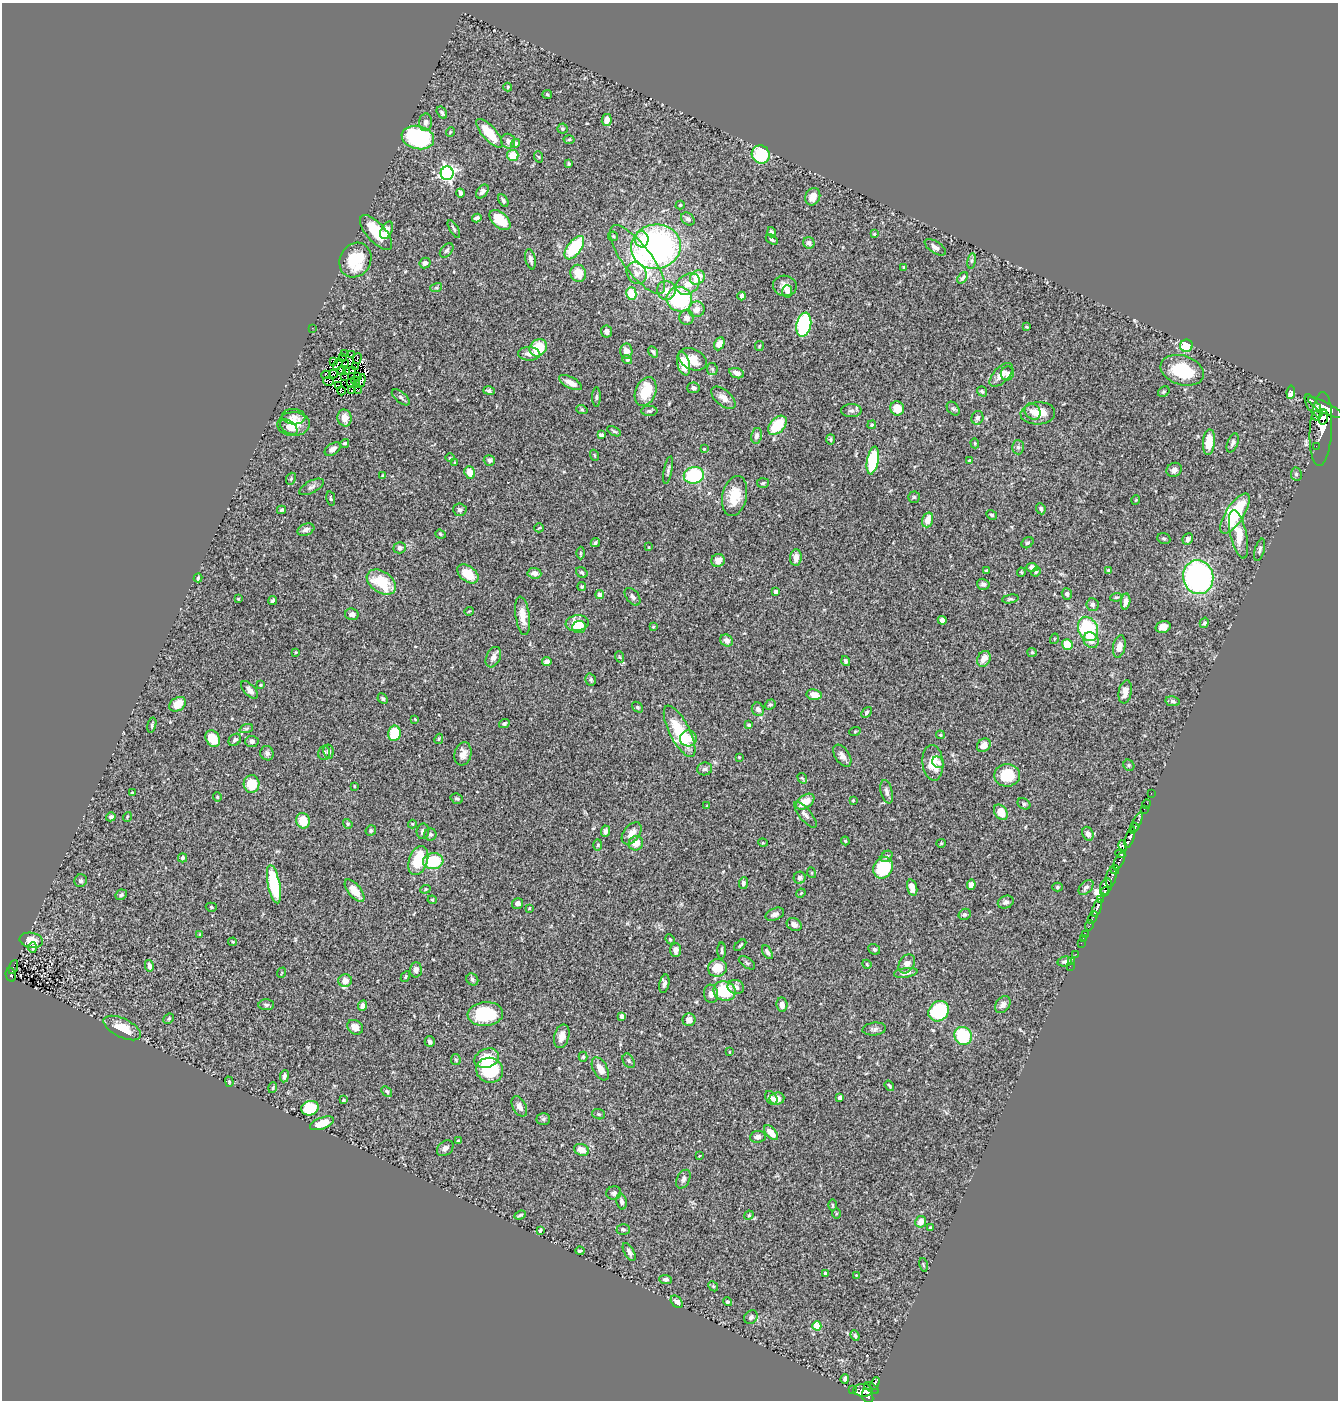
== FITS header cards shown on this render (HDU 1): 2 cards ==
NAXIS1  =                 1336
NAXIS2  =                 1398

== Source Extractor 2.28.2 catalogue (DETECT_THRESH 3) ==
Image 1336 x 1398 px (HDU 1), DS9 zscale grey, 1 PNG px = 1 image px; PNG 1340 x 1402 px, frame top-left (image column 1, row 1398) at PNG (2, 3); each listed source drawn as its Kron ellipse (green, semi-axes under 4 px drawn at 4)
Background 0.689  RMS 0.025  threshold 0.0748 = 3 sigma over >= 5 px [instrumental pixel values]
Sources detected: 444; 4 with non-positive FLUX_AUTO (blend fragments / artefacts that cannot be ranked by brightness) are neither listed nor drawn; the other 440 listed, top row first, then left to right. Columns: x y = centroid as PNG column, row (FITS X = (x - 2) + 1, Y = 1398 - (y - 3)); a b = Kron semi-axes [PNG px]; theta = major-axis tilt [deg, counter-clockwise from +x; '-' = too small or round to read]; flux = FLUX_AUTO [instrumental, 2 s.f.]
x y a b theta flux
508 87 4 4 - 1.8
547 94 5 4 - 1.9
442 113 7 4 -59 3.8
607 120 6 5 - 12
425 122 9 6 86 7.4
562 129 5 5 - 2.7
450 132 5 3 - 1.4
489 133 18 6 -48 44
418 138 16 11 -12 200
569 140 5 3 - 1.7
508 141 7 7 - 6.8
516 143 5 4 - 3.1
761 154 9 8 - 83
513 155 6 5 - 27
539 157 6 3 -70 1.8
569 164 4 3 - 2
447 173 6 6 - 440
482 191 8 5 51 6.1
460 193 4 3 - 4.1
813 197 9 7 68 16
503 200 7 4 -59 3.8
680 205 4 4 - 1.9
477 218 5 4 - 4.1
688 219 7 5 -41 5.3
500 220 12 7 -42 34
454 229 10 4 -60 3.8
387 230 9 5 64 11
376 232 22 9 -48 51
771 232 5 4 - 3.7
874 234 3 3 - 1.6
613 236 5 4 - 2.2
642 239 8 7 - 18
772 240 6 4 -33 3.1
809 243 6 5 - 5.8
656 247 25 22 12 510
935 247 12 6 -33 7
574 248 13 7 53 89
447 250 8 5 49 4
531 259 10 5 -78 6
355 260 18 15 60 63
637 260 42 14 -53 100
972 261 8 4 81 3.4
425 263 5 5 - 5.4
904 267 3 3 - 2.4
578 273 8 7 - 26
636 273 11 9 -60 11
697 277 8 6 41 34
963 278 6 3 52 3.5
688 284 13 9 33 20
785 286 12 10 -12 13
436 288 6 4 17 2.4
666 290 9 9 - 18
787 291 6 5 - 9.6
631 293 6 5 - 34
742 296 4 4 - 5.6
679 299 13 12 - 150
697 309 8 7 - 12
687 318 7 7 - 9
804 325 12 7 78 170
1027 327 3 2 - 1.5
312 328 2 2 - 5.7
607 332 6 5 - 7.3
719 344 7 5 63 11
759 346 5 4 - 1.9
1186 346 6 6 - 57
538 348 9 8 - 55
626 351 7 6 - 11
653 352 6 4 -58 3.2
344 353 4 2 - 0.31
529 354 11 6 -2 9.2
351 355 3 2 - 2.1
342 358 3 2 - 1.8
357 358 5 2 - 1.1
693 359 15 10 -25 24
627 360 5 4 - 2.3
334 361 3 2 - 1.5
346 363 2 2 - 1.5
338 364 6 2 56 1.4
683 364 12 6 -76 33
355 367 4 2 - 0.16
712 369 6 5 - 3
342 370 3 2 - 1.8
1182 370 22 14 -18 76
352 371 3 2 - 2.2
347 372 4 2 - 0.89
737 373 7 5 -19 10
1007 373 7 6 - 6.6
333 374 4 2 - 2.1
326 375 5 3 - 1.5
1001 375 15 7 47 16
345 376 3 2 - 1.9
358 377 2 2 - 1
328 381 5 2 - 0.17
355 381 5 2 - 2.2
361 381 7 2 74 2.9
351 382 2 2 - 1.6
570 383 13 5 -27 13
338 385 4 2 - 1.4
693 388 6 5 - 5.1
358 390 2 2 - 1.8
341 391 4 2 - 0.29
352 391 2 2 - 0.98
489 391 6 4 -14 3.5
646 391 15 10 68 50
982 391 5 4 - 2.6
1164 392 6 4 34 2.3
1291 392 7 4 83 16
401 397 11 5 -39 4
596 397 10 4 89 2.6
723 398 14 7 -41 11
1313 406 13 5 -56 820
897 408 7 6 - 25
1325 408 19 5 -28 3700
953 409 8 5 -48 3
582 410 6 3 -19 1.8
649 411 8 5 -1 3.1
851 411 10 6 1 5.4
1032 412 8 7 - 8.9
1038 413 17 11 4 29
1316 416 4 3 - 280
294 417 11 7 -3 9.4
1323 417 7 5 82 1700
345 418 8 7 - 16
977 418 7 6 - 6
294 424 16 12 2 33
777 425 11 7 47 54
872 425 4 4 - 2.3
289 427 10 6 -36 9.8
1321 429 37 11 86 5200
614 431 7 4 -29 2.6
601 435 4 4 - 5.6
757 436 8 5 77 6.4
830 439 5 4 - 2.5
1209 442 13 6 85 32
345 443 5 4 - 3.1
975 443 5 4 - 2
1233 443 10 5 69 4.9
1316 446 2 2 - 8.9
1018 447 7 6 - 4.2
333 449 9 5 35 8.7
704 449 4 3 - 1.4
594 455 5 3 - 1.5
450 458 4 3 - 1.5
489 460 5 5 - 4.2
873 460 14 5 80 110
970 460 3 3 - 1.4
455 463 4 3 - 1.7
668 470 14 4 78 4.3
1174 470 8 6 31 6.9
470 472 6 5 - 19
1296 474 6 5 - 4
383 475 4 4 - 1.3
694 475 10 8 8 100
291 479 6 4 68 2.5
763 483 6 5 - 2.5
311 487 13 6 28 5.8
735 496 20 12 78 37
914 497 5 5 - 2.5
331 498 7 3 -79 2.4
1136 500 5 3 - 1.2
1041 509 6 4 -67 4.9
281 510 4 3 - 2.3
460 510 6 6 - 4.6
1235 513 23 9 57 110
992 515 6 4 -30 3
928 520 7 5 73 16
539 528 4 2 - 1.4
306 530 9 5 21 6.4
440 534 5 4 - 2.5
1238 534 25 8 -77 33
1164 539 7 5 -23 3.6
1188 539 6 5 - 5.4
595 543 5 4 - 2.4
1028 543 6 5 - 3.4
649 547 3 2 - 1.1
400 548 6 5 - 5.5
1260 550 11 5 74 4.2
580 553 6 4 -89 1.9
796 558 8 5 84 13
718 560 7 6 - 12
1032 567 5 4 - 8.3
986 570 4 3 - 2.2
1109 570 4 3 - 2.4
582 572 6 5 - 2.7
1021 572 4 4 - 2
1036 572 5 4 - 2.1
534 573 7 5 -4 7.9
468 574 12 7 -37 35
1198 577 17 15 -81 350
198 578 4 3 - 2.7
381 582 16 10 -34 65
983 584 6 5 - 5.3
582 586 4 4 - 2.2
776 592 4 3 - 7.2
600 594 4 4 - 13
1067 594 6 5 - 4
633 597 10 6 -51 5.1
1116 597 6 4 6 2.5
238 599 4 4 - 1.2
1010 599 8 4 9 2.9
273 600 4 3 - 3.4
1126 602 8 4 83 8.5
1092 605 6 6 - 5
469 611 4 3 - 1.3
352 614 7 5 -14 6.3
522 616 19 7 -82 19
942 620 4 4 - 8.3
577 623 11 8 8 33
1204 623 5 4 - 3.3
579 627 7 6 - 14
653 627 4 4 - 1.7
1163 627 8 6 16 10
1088 629 12 9 -64 110
1054 639 5 3 - 1.6
727 640 6 5 - 9.6
1091 640 8 7 - 16
1067 644 5 5 - 33
1119 646 11 6 79 12
296 652 3 2 - 1.6
1032 652 5 4 - 1.9
493 657 11 7 67 8.3
620 657 6 3 -70 1.9
984 659 8 6 64 17
846 661 5 4 - 3.3
547 662 4 4 - 6.6
590 680 6 5 - 2.7
261 685 4 3 - 2.2
250 690 11 5 -47 8.8
1125 692 11 6 80 16
814 695 7 5 -8 15
383 699 5 4 - 2.9
1173 701 7 5 -10 3.3
178 704 9 6 34 26
770 705 6 4 35 2.6
638 707 6 4 -41 2.8
758 709 7 6 - 7.5
866 712 6 4 47 2.4
415 719 4 4 - 1.3
504 723 5 4 - 4
152 725 8 4 76 2.5
749 725 4 3 - 3
246 729 7 4 19 2.6
680 731 28 10 -63 87
855 731 6 3 20 1.4
394 733 7 6 - 46
940 735 4 3 - 1.7
213 738 9 6 -58 36
688 738 8 8 - 18
439 739 5 4 - 2
235 740 7 5 41 4.4
252 742 7 5 -2 4.7
984 745 7 6 - 10
328 752 7 5 -80 5.9
267 753 7 6 - 5.4
324 753 7 5 78 3.9
463 754 12 8 75 13
842 756 12 7 -56 9.1
739 757 2 2 - 1.1
938 762 6 5 - 5
933 763 18 10 -85 32
1129 765 6 5 - 2.4
705 769 7 6 - 4.6
1007 775 13 11 0 47
802 778 5 3 - 2.2
252 784 9 8 - 37
354 786 3 2 - 1.3
132 792 4 3 - 1.7
887 792 12 5 -76 6.4
1151 793 2 2 - 8.8
217 797 4 4 - 1.9
457 799 6 5 - 3
853 800 3 2 - 1.4
805 802 10 6 36 20
1024 804 7 5 -30 3.5
1146 804 5 2 - 16
707 806 4 3 - 1.7
1144 809 2 2 - 11
1001 812 8 6 -55 24
805 815 16 6 -51 7.4
111 817 4 4 - 4.9
127 817 5 3 - 1.4
303 821 8 6 -73 30
1136 823 12 4 64 360
348 824 5 4 - 2.7
412 824 4 4 - 1.5
1134 827 5 4 - 870
371 830 5 5 - 3
423 831 8 6 80 5.5
605 831 6 4 85 4.4
632 833 12 8 53 14
430 834 6 6 - 4.2
1088 834 7 5 -66 6.8
1130 837 11 4 72 910
845 841 4 3 - 2.3
636 843 7 7 - 17
763 843 5 3 - 1.4
941 843 4 4 - 1.8
598 845 5 3 - 1.9
1123 846 6 4 -77 280
1121 854 5 4 - 250
887 856 6 5 - 4
182 858 4 4 - 3.3
418 860 15 9 70 64
433 861 10 8 5 74
1119 861 10 4 61 290
883 868 11 9 59 84
1115 870 4 3 - 260
812 873 5 3 - 1.7
1111 877 10 5 80 390
800 878 6 6 - 4.9
81 881 6 6 - 4
743 883 6 4 84 4.6
274 884 19 6 -78 97
971 885 5 4 - 10
1106 886 8 5 71 1200
1058 887 5 4 - 2.6
1086 887 9 5 44 4.8
912 888 8 5 -73 14
425 889 5 4 - 2
354 891 13 6 -51 19
1105 892 5 3 - 340
801 893 5 3 - 1.6
121 895 6 5 - 3.4
432 900 4 4 - 1.6
1100 900 4 3 - 460
1006 902 8 6 20 5.6
518 903 6 5 - 6.5
211 907 5 4 - 2.5
529 908 3 3 - 1.7
1097 908 9 3 69 1000
775 914 10 6 22 7.2
965 914 6 5 - 3.4
1093 917 7 3 60 93
794 925 8 6 -31 6.6
1089 925 5 3 - 79
1085 934 2 2 - 13
200 935 4 3 - 1.7
670 939 5 4 - 2.1
1083 939 3 2 - 13
31 940 12 7 -10 22
233 942 4 4 - 1.8
1081 943 2 2 - 6.6
740 945 7 3 42 1.9
33 948 5 4 - 3.3
874 949 6 5 - 3.7
676 950 7 5 -90 6.9
722 951 8 3 -89 2.9
767 952 7 4 -60 4.4
1076 954 3 2 - 5.8
1065 962 7 5 8 4.1
1072 962 3 2 - 6.6
747 963 9 5 -34 3.4
867 964 5 4 - 1.6
907 964 10 7 59 9.9
149 966 6 4 -77 8
1070 966 2 2 - 8.6
13 967 7 3 70 36
717 968 9 8 - 31
416 970 7 6 - 9.2
281 973 5 3 - 1.4
906 973 12 4 9 6.8
11 975 7 5 -77 77
405 977 6 4 61 2
472 979 6 5 - 3.6
345 981 7 6 - 14
664 984 9 5 78 5.1
736 987 8 7 - 8.2
725 991 11 9 -20 68
711 994 9 7 -79 9.7
1003 1004 9 6 50 7.1
266 1005 8 5 -1 3.8
782 1005 7 5 -85 8.7
363 1006 5 4 - 7
939 1011 11 9 46 120
485 1014 18 12 4 89
622 1016 4 4 - 6.8
169 1019 6 4 42 2.4
689 1020 6 6 - 12
355 1027 8 6 -36 13
122 1028 20 9 -26 39
874 1029 12 6 5 5.8
562 1036 12 7 75 11
963 1036 9 8 - 85
430 1042 5 5 - 4.8
729 1052 3 2 - 1.1
583 1057 5 4 - 2
487 1058 13 9 22 43
456 1060 5 4 - 2.3
629 1061 8 5 -59 3.4
600 1069 12 7 -62 15
490 1070 13 12 - 100
284 1076 6 4 82 7.2
229 1082 5 4 - 1.9
889 1086 5 3 - 2.3
273 1088 5 3 - 2
387 1091 6 4 -44 3
771 1098 7 5 -53 4.9
777 1098 7 6 - 14
840 1098 4 4 - 4.7
343 1100 3 3 - 2.1
519 1106 11 6 -61 9.8
310 1108 9 7 17 58
599 1114 6 5 - 2.9
543 1119 7 5 -1 3.6
322 1123 13 5 21 22
771 1133 9 4 -48 22
758 1137 8 6 7 6.1
458 1141 4 3 - 2.3
445 1148 9 6 41 7.1
581 1150 8 5 -19 17
699 1156 3 2 - 1.1
683 1179 10 6 63 5.9
614 1193 7 7 - 4.7
622 1201 8 5 -78 5.1
833 1205 6 4 -89 2.1
836 1214 5 3 - 1.6
520 1215 6 3 22 2.8
749 1215 5 4 - 1.8
921 1222 6 5 - 13
930 1227 4 4 - 1.6
623 1229 6 5 - 3.8
540 1231 4 3 - 2.4
580 1251 4 3 - 2.6
629 1252 10 5 -61 5.8
923 1265 7 3 -77 1.7
825 1273 3 3 - 3.3
856 1275 2 2 - 0.93
666 1279 6 4 -5 4.7
713 1286 5 4 - 2.3
677 1302 7 5 -50 7.3
728 1302 4 4 - 2.8
751 1317 7 6 - 5.2
817 1326 4 4 - 50
855 1336 5 4 - 3.5
845 1379 5 3 - 4.1
875 1383 7 3 67 130
871 1388 8 4 -32 92
852 1390 3 3 - 22
863 1390 10 6 -1 580
868 1396 7 5 -65 410
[4 non-positive-flux detections neither listed nor drawn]